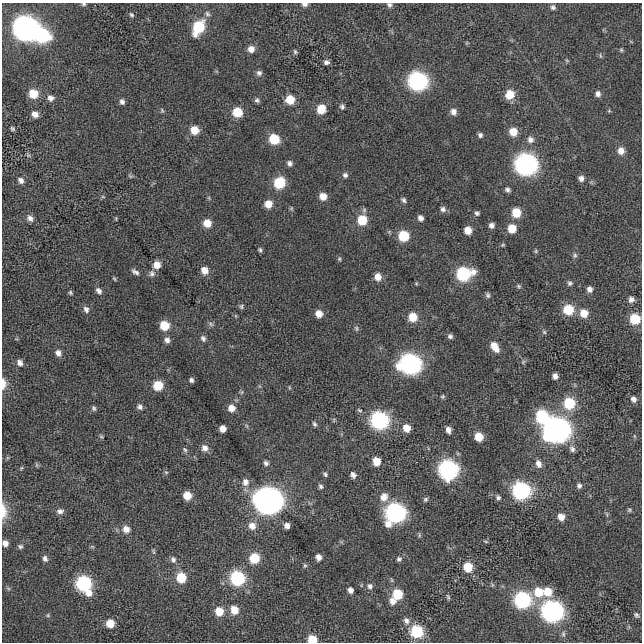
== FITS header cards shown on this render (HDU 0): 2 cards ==
NAXIS1  =                  640 / length of data axis 1
NAXIS2  =                  640 / length of data axis 2

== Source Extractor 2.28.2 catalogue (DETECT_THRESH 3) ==
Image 640 x 640 px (HDU 0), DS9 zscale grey, 1 PNG px = 1 image px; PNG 644 x 644 px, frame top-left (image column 1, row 640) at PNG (2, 3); no overlay
Background -8.73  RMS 84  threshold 252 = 3 sigma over >= 5 px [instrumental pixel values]
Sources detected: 189; all 189 listed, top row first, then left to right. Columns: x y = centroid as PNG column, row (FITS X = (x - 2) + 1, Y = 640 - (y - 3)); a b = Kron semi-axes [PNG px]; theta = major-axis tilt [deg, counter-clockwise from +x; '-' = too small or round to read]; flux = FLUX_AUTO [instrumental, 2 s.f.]
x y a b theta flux
84 4 6 4 14 8.7e+03
305 4 6 4 -1 2.0e+04
389 5 7 6 - 1.4e+04
553 7 6 6 - 1.5e+04
131 15 6 4 -44 9.5e+03
198 27 11 8 63 3.0e+05
26 28 11 10 - 4.0e+06
42 35 10 9 - 5.7e+05
251 49 7 7 - 3.9e+04
621 50 5 5 - 7.8e+03
295 52 6 5 - 1.0e+04
600 56 7 3 -81 7.2e+03
567 61 6 4 -20 6.7e+03
326 62 6 5 - 1.7e+04
259 73 7 7 - 1.8e+04
418 81 10 9 - 1.5e+06
33 94 8 7 - 1.2e+05
510 94 9 8 - 8.9e+04
598 94 7 6 - 2.2e+04
50 98 7 6 - 2.7e+04
257 100 6 6 - 1.3e+04
290 100 7 7 - 1.1e+05
122 102 6 6 - 1.8e+04
342 107 6 5 - 1.3e+04
321 109 8 7 - 1.1e+05
162 110 7 5 -64 8.8e+03
237 112 8 8 - 1.4e+05
453 112 7 7 - 2.9e+04
35 114 7 6 - 3.8e+04
12 129 4 3 - 8.5e+03
194 130 8 8 - 7.6e+04
513 132 8 8 - 7.4e+04
480 135 6 5 - 1.5e+04
274 139 8 7 - 1.9e+05
530 140 9 8 - 2.8e+04
621 151 8 8 - 4.3e+04
28 155 6 4 -45 7.8e+03
289 163 7 6 - 1.8e+04
526 164 11 10 - 2.2e+06
345 175 6 6 - 1.6e+04
130 176 7 4 -25 8.7e+03
581 178 7 7 - 2.4e+04
21 180 7 6 - 1.9e+04
279 183 9 8 - 2.3e+05
507 190 6 5 - 1.5e+04
323 196 7 7 - 5.5e+04
103 197 5 3 - 5.8e+03
209 198 6 4 -72 7.2e+03
403 200 6 4 -55 1.3e+04
268 204 7 7 - 6.6e+04
291 208 6 4 -73 7.0e+03
443 209 7 6 - 1.8e+04
477 213 6 5 - 1.3e+04
516 213 8 8 - 1.2e+05
30 218 9 7 -45 2.6e+04
420 218 6 5 - 2.3e+04
116 219 6 3 -73 5.2e+03
362 220 9 8 - 1.5e+05
207 223 8 7 - 7.4e+04
491 225 6 6 - 2.1e+04
512 228 7 7 - 9.9e+04
468 230 6 6 - 6.7e+04
403 236 8 7 - 1.9e+05
503 245 6 4 21 6.8e+03
260 250 6 5 - 1.0e+04
536 251 5 5 - 8.0e+03
575 255 7 6 - 1.3e+04
339 259 5 4 - 7.5e+03
157 265 7 7 - 5.7e+04
204 270 8 7 - 5.3e+04
135 272 10 5 -32 1.8e+04
152 273 8 8 - 2.0e+04
464 274 11 9 12 4.9e+05
378 277 8 7 - 4.3e+04
114 278 6 3 -58 6.6e+03
570 283 6 6 - 1.3e+04
519 286 6 5 - 9.3e+03
589 289 7 6 - 2.5e+04
99 291 8 6 -48 2.1e+04
70 293 5 5 - 8.7e+03
488 295 7 6 - 1.3e+04
631 299 7 7 - 2.4e+04
241 306 7 5 -77 1.1e+04
86 309 9 7 -62 2.1e+04
568 310 8 8 - 2.0e+05
584 313 9 8 - 7.8e+04
319 314 7 7 - 5.1e+04
413 317 8 8 - 1.0e+05
635 319 9 8 - 1.7e+05
211 324 7 5 -46 1.2e+04
164 325 8 7 - 1.3e+05
356 328 8 5 -73 1.1e+04
544 332 6 5 - 9.1e+03
450 336 6 5 - 1.5e+04
203 338 8 6 -61 1.7e+04
167 340 7 6 - 2.3e+04
495 347 12 7 -58 6.9e+04
58 353 9 7 -55 2.7e+04
523 362 7 4 46 1.0e+04
20 363 8 7 - 2.7e+04
410 364 11 10 - 2.0e+06
555 376 6 5 - 2.6e+04
191 380 5 5 - 1.3e+04
3 384 12 6 89 4.7e+04
158 386 7 7 - 1.4e+05
289 387 5 3 - 5.7e+03
242 392 6 4 71 8.0e+03
443 396 5 5 - 8.3e+03
634 399 7 6 - 2.5e+04
569 403 9 9 - 2.6e+05
140 407 7 6 - 1.8e+04
94 408 7 5 -71 1.1e+04
231 408 8 8 - 4.7e+04
359 410 7 4 -26 8.3e+03
542 416 10 8 -60 4.1e+05
379 420 9 9 - 1.1e+06
314 424 7 5 -53 1.1e+04
407 428 7 6 - 6.9e+04
223 429 6 5 - 4.4e+04
448 430 7 5 -78 2.8e+04
557 430 12 11 - 4.2e+06
101 436 6 4 -53 7.5e+03
634 436 5 3 - 5.1e+03
479 437 7 7 - 1.0e+05
205 448 8 8 - 3.3e+04
572 449 10 7 -59 2.3e+04
185 450 8 5 -45 1.2e+04
376 461 7 6 - 8.7e+04
266 463 6 6 - 1.5e+04
538 464 9 7 -68 3.6e+04
37 465 6 4 -90 7.3e+03
21 468 5 4 - 6.1e+03
448 469 10 10 - 1.5e+06
166 472 6 5 - 8.2e+03
325 474 6 5 - 9.9e+03
353 475 7 5 -61 2.1e+04
245 482 10 9 - 3.7e+04
321 486 6 5 - 1.2e+04
579 486 7 6 - 1.7e+04
521 490 10 9 - 1.1e+06
187 495 7 7 - 8.4e+04
384 497 12 10 66 5.2e+04
498 497 7 6 - 1.5e+04
425 499 6 5 - 1.1e+04
268 500 12 11 - 5.9e+06
629 510 6 5 - 8.6e+03
4 511 21 8 -86 6.2e+04
60 511 9 7 9 2.2e+04
395 513 11 10 - 1.7e+06
561 517 7 6 - 4.8e+04
287 525 5 5 - 2.7e+04
252 526 10 9 - 4.5e+04
126 529 9 8 - 4.4e+04
419 535 6 4 -73 7.7e+03
486 541 6 3 -19 5.7e+03
5 543 6 6 - 2.8e+04
20 546 6 6 - 1.2e+04
92 547 6 4 -18 6.8e+03
153 552 8 4 -89 9.1e+03
318 557 6 6 - 2.9e+04
254 558 8 8 - 1.7e+05
45 559 8 6 -76 1.9e+04
173 559 8 7 - 1.9e+04
399 559 7 6 - 1.3e+04
305 565 6 5 - 8.6e+03
468 567 7 6 - 1.6e+05
181 578 9 8 - 1.5e+05
237 578 9 8 - 5.9e+05
84 583 9 9 - 6.6e+05
370 586 7 7 - 1.9e+04
8 588 7 4 -19 8.0e+03
350 590 6 5 - 2.5e+04
538 592 10 9 - 1.2e+05
548 592 9 8 - 9.7e+04
88 593 9 9 - 4.6e+04
397 594 8 8 - 1.7e+05
448 597 6 4 -73 8.5e+03
522 600 9 9 - 9.1e+05
393 601 9 7 -69 3.9e+04
234 610 9 8 - 8.1e+04
219 611 9 8 - 9.1e+04
552 611 10 10 - 2.1e+06
48 615 6 5 - 8.2e+03
636 615 8 5 -46 1.2e+04
406 621 9 7 -59 2.6e+04
110 623 8 8 - 7.5e+04
417 632 8 7 - 4.0e+05
563 634 8 5 -70 1.4e+04
312 639 7 6 - 1.3e+05
At the frame edge (FLAGS 8, measured only in part): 7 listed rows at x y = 84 4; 305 4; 389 5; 3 384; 4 511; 5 543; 312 639